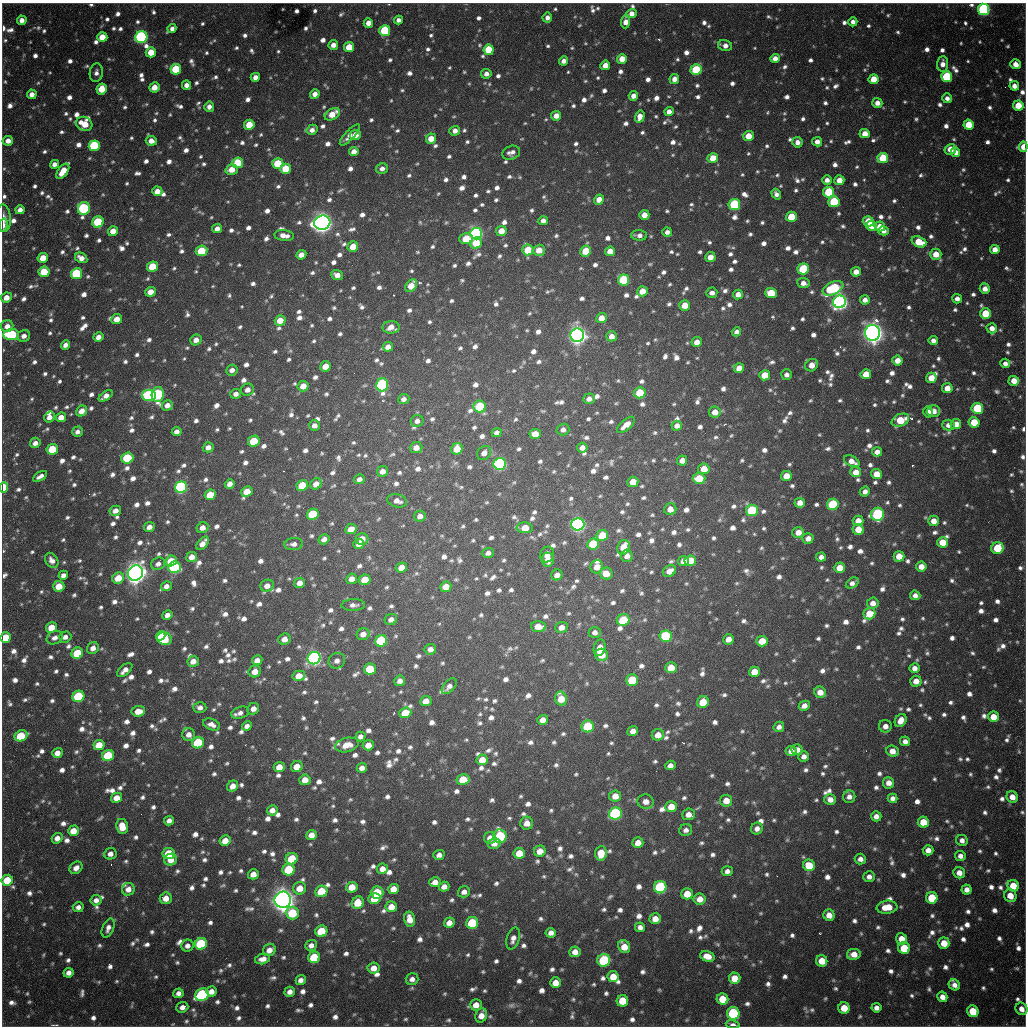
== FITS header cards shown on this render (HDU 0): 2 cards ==
NAXIS1  =                 1024 / length of data axis 1
NAXIS2  =                 1024 / length of data axis 2

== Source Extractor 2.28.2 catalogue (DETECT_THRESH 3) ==
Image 1024 x 1024 px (HDU 0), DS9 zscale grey, 1 PNG px = 1 image px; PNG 1028 x 1028 px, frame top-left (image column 1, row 1024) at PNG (2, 3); each listed source drawn as its Kron ellipse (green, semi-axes under 4 px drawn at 4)
Background 727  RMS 22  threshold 66.4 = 3 sigma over >= 5 px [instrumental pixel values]
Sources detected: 1835; of the 1835, the 500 brightest by FLUX_AUTO listed and drawn (1335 fainter detections omitted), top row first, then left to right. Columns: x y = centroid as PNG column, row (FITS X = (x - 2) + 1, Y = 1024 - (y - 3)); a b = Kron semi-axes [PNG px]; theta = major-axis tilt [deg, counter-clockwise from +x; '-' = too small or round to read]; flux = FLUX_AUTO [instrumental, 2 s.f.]
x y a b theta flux
984 9 5 5 - 3.2e+05
631 13 5 4 - 1.3e+04
547 18 5 5 - 8.9e+03
22 20 5 5 - 1.2e+04
398 20 4 4 - 8.0e+03
626 22 6 4 85 1.7e+04
853 22 4 4 - 8.9e+03
368 23 5 4 - 1.5e+04
172 29 4 4 - 8.2e+03
385 31 5 5 - 1.2e+05
102 37 5 5 - 3.3e+04
141 37 6 6 - 3.3e+05
333 45 5 4 - 1.2e+04
725 45 7 5 -13 1.1e+04
349 47 5 5 - 3.3e+04
489 50 5 5 - 6.0e+04
151 52 5 5 - 3.1e+04
775 58 5 4 - 1.2e+04
622 59 5 5 - 2.3e+04
564 61 4 4 - 1.1e+04
943 64 8 5 85 1.2e+04
1015 64 5 4 - 1.4e+04
605 65 5 4 - 1.9e+04
176 69 5 5 - 7.0e+04
696 70 5 5 - 1.0e+05
96 73 9 6 81 8.3e+03
486 74 5 5 - 8.8e+03
255 77 5 4 - 1.1e+04
947 77 5 5 - 1.3e+05
674 79 5 4 - 1.3e+04
873 79 5 5 - 3.1e+04
186 85 5 4 - 9.9e+03
1014 86 5 4 - 1.0e+04
154 87 5 5 - 1.9e+04
102 89 5 5 - 3.8e+04
32 94 5 4 - 1.2e+04
315 94 5 4 - 1.2e+04
633 96 5 4 - 1.2e+04
947 98 5 5 - 8.7e+03
877 103 5 5 - 1.2e+04
1018 106 5 5 - 3.9e+04
209 107 5 5 - 9.5e+03
669 111 5 4 - 1.1e+04
332 114 8 5 31 2.7e+04
556 116 5 5 - 1.5e+04
640 117 6 5 - 1.6e+04
84 124 8 7 - 3.3e+04
249 125 5 5 - 4.3e+04
969 125 5 5 - 4.0e+04
312 130 6 5 - 8.7e+03
455 131 5 5 - 1.0e+04
865 134 5 4 - 1.9e+04
350 135 13 4 46 1.1e+04
355 135 6 5 - 2.0e+04
748 136 5 5 - 2.6e+04
431 139 5 5 - 2.4e+04
8 141 5 5 - 1.4e+04
151 141 5 5 - 1.3e+04
797 142 5 5 - 1.0e+04
817 142 5 4 - 1.1e+04
94 146 5 5 - 1.3e+05
1023 147 5 4 - 2.5e+04
950 149 5 5 - 1.9e+04
354 151 5 4 - 1.3e+04
956 152 5 4 - 1.2e+04
511 153 9 7 18 9.3e+03
713 158 5 5 - 3.6e+04
883 158 5 5 - 6.4e+04
238 163 5 5 - 5.7e+04
278 163 5 5 - 6.3e+04
54 164 4 4 - 8.8e+03
232 169 6 5 - 2.3e+04
286 169 5 5 - 5.3e+04
382 169 6 5 - 8.5e+03
63 171 9 5 54 3.1e+04
827 180 5 4 - 9.6e+03
839 180 5 5 - 1.9e+04
157 191 5 5 - 1.7e+04
829 192 5 5 - 9.2e+04
776 194 5 4 - 8.0e+03
599 200 5 5 - 1.9e+04
834 202 5 5 - 1.0e+05
734 205 6 5 - 1.5e+05
84 208 6 6 - 2.1e+05
20 210 5 4 - 1.0e+04
644 215 5 5 - 1.6e+04
791 217 5 5 - 4.7e+04
3 218 14 7 -86 1.1e+04
543 221 5 4 - 1.0e+04
868 221 5 5 - 2.8e+04
98 222 6 5 - 9.0e+04
322 223 8 7 - 1.4e+06
3 225 6 4 75 9.6e+03
872 226 5 5 - 3.0e+04
880 227 5 5 - 2.2e+04
217 229 5 4 - 1.1e+04
113 231 5 5 - 2.0e+04
501 231 5 5 - 2.2e+04
883 231 5 4 - 8.5e+03
667 232 5 4 - 8.0e+03
476 233 6 6 - 3.9e+05
284 235 10 5 -7 1.4e+04
639 235 8 5 -3 8.2e+03
466 239 7 5 0 5.4e+04
919 242 7 5 -21 4.3e+04
476 243 6 5 - 5.3e+04
353 247 5 5 - 2.7e+04
528 250 5 5 - 4.6e+04
539 250 6 5 - 2.2e+04
995 250 5 4 - 1.7e+04
201 251 6 5 - 6.1e+04
586 251 5 5 - 4.6e+04
610 251 5 5 - 2.0e+04
936 254 6 5 - 2.4e+04
301 255 5 4 - 1.5e+04
710 257 5 5 - 1.6e+04
43 258 5 5 - 2.5e+04
81 258 6 5 - 1.2e+04
153 267 5 5 - 6.8e+04
803 269 5 5 - 9.9e+04
44 272 5 5 - 5.0e+04
856 272 5 4 - 1.5e+04
77 274 6 5 - 1.2e+05
337 275 6 5 - 1.1e+04
623 280 5 5 - 1.3e+05
803 283 6 5 - 1.1e+04
411 286 7 5 52 3.2e+04
833 288 11 6 25 1.5e+05
985 288 6 5 - 1.2e+04
642 291 5 5 - 2.5e+04
151 292 5 4 - 2.1e+04
712 293 5 5 - 9.5e+03
771 293 6 5 - 5.0e+04
738 294 5 5 - 1.5e+04
6 298 5 5 - 1.5e+04
957 299 5 4 - 9.0e+03
865 300 5 4 - 1.0e+04
840 302 6 6 - 8.1e+05
685 305 5 5 - 2.4e+04
985 313 5 5 - 4.8e+04
601 318 5 5 - 1.9e+04
117 319 5 5 - 1.9e+04
280 320 5 5 - 2.7e+04
7 326 6 6 - 1.2e+04
391 327 8 6 2 1.5e+04
992 328 5 5 - 1.3e+04
736 332 5 4 - 8.2e+03
873 333 8 7 - 1.5e+06
11 334 8 5 6 1.6e+05
577 335 7 7 - 1.1e+06
24 336 6 5 - 1.0e+04
611 336 5 5 - 1.3e+04
98 337 5 4 - 1.1e+04
196 340 6 5 - 1.2e+04
933 341 4 4 - 8.6e+03
697 342 5 5 - 1.4e+04
65 345 5 4 - 8.5e+03
388 347 5 4 - 1.4e+04
897 361 5 5 - 1.7e+04
1005 363 5 4 - 8.2e+03
812 365 6 6 - 1.8e+04
326 366 5 5 - 2.5e+04
739 368 5 5 - 1.9e+04
232 370 6 5 - 8.8e+03
866 374 5 5 - 3.0e+04
765 375 5 5 - 4.1e+04
786 375 5 5 - 8.8e+03
931 378 5 5 - 2.3e+04
1014 381 5 5 - 2.1e+04
382 385 6 6 - 3.0e+05
303 386 5 5 - 2.0e+04
947 388 5 5 - 1.9e+04
247 390 6 6 - 1.0e+04
640 393 6 5 - 5.6e+04
158 394 7 6 - 2.2e+05
236 394 5 5 - 8.6e+03
149 395 7 6 - 2.1e+05
106 396 8 4 36 1.3e+04
404 399 6 5 - 8.3e+03
589 399 6 5 - 9.6e+03
167 405 5 5 - 1.1e+04
480 407 6 6 - 1.2e+05
977 408 6 5 - 9.8e+04
81 411 6 5 - 1.5e+04
933 411 6 6 - 1.8e+04
715 412 6 5 - 1.8e+04
928 412 5 5 - 8.1e+03
49 417 6 5 - 1.1e+04
61 417 5 4 - 1.6e+04
900 420 9 6 25 5.1e+04
417 421 6 6 - 8.2e+03
974 422 5 5 - 4.5e+04
956 424 5 5 - 2.3e+04
314 425 5 5 - 9.4e+03
626 425 11 5 40 1.8e+04
948 425 6 5 - 1.1e+04
677 426 5 5 - 1.1e+04
563 430 6 6 - 8.4e+03
77 432 5 5 - 8.3e+03
177 432 5 4 - 9.0e+03
497 433 5 4 - 8.5e+03
535 434 6 5 - 2.5e+04
254 441 6 5 - 6.9e+04
35 443 5 5 - 9.8e+03
208 447 5 5 - 1.1e+04
416 448 6 5 - 1.4e+04
582 448 5 4 - 1.1e+04
52 449 6 5 - 6.1e+04
457 449 6 5 - 3.5e+04
877 452 5 4 - 1.2e+04
484 453 7 6 - 1.2e+04
127 458 6 5 - 9.2e+04
682 461 5 5 - 1.6e+04
852 461 8 5 -28 1.5e+04
500 464 6 6 - 3.4e+05
704 469 6 5 - 2.3e+04
382 471 5 5 - 1.1e+04
856 472 5 5 - 2.0e+04
877 474 5 5 - 2.4e+04
40 476 8 4 31 8.1e+03
786 476 5 5 - 2.2e+04
699 478 6 5 - 5.0e+04
359 479 5 4 - 8.9e+03
633 482 5 5 - 2.3e+04
230 484 5 4 - 1.1e+04
316 484 6 5 - 1.5e+04
302 485 6 5 - 5.6e+04
4 487 5 4 - 5.4e+04
181 487 6 5 - 3.4e+05
247 491 6 5 - 2.9e+04
865 492 5 4 - 8.8e+03
210 495 6 5 - 5.0e+04
397 501 10 6 -15 1.2e+04
800 503 5 5 - 1.3e+04
833 504 6 5 - 1.1e+05
670 509 6 6 - 1.6e+04
752 510 6 6 - 1.3e+05
115 511 6 5 - 1.2e+04
313 514 6 5 - 9.9e+04
877 514 6 6 - 2.5e+05
420 516 6 5 - 9.7e+03
858 521 5 5 - 2.0e+04
933 521 5 5 - 1.6e+04
578 524 6 6 - 5.7e+05
149 527 5 5 - 1.0e+04
202 528 6 5 - 1.1e+04
525 528 8 5 -4 3.1e+04
351 529 6 5 - 1.8e+04
858 529 6 5 - 2.6e+04
798 532 6 5 - 1.8e+04
602 535 6 5 - 5.3e+04
808 538 5 5 - 1.3e+04
324 539 5 5 - 1.0e+04
362 539 6 6 - 1.8e+04
942 542 5 5 - 3.0e+04
203 543 8 4 49 1.6e+04
294 544 9 6 5 8.4e+03
359 544 5 5 - 9.2e+03
593 544 6 5 - 6.9e+04
623 547 7 6 - 2.6e+04
997 548 6 5 - 6.6e+04
488 553 6 5 - 8.0e+03
547 555 8 7 - 1.2e+04
627 556 6 6 - 1.1e+04
899 556 5 5 - 2.6e+04
192 557 5 5 - 1.6e+04
821 557 5 4 - 8.8e+03
52 560 8 6 -56 1.0e+04
548 560 7 6 - 1.9e+04
171 561 6 5 - 4.0e+04
683 561 5 5 - 1.4e+04
690 561 6 5 - 4.4e+04
158 564 7 6 - 8.6e+03
921 566 5 5 - 1.6e+04
174 567 6 5 - 2.4e+05
401 567 6 5 - 2.0e+04
597 567 6 6 - 1.9e+04
840 568 5 5 - 2.3e+04
669 571 7 5 33 1.3e+04
135 573 8 7 - 1.5e+06
606 573 6 6 - 2.2e+04
63 575 5 4 - 8.7e+03
557 575 6 5 - 1.2e+04
118 578 6 5 - 3.0e+04
352 579 5 5 - 1.4e+04
365 580 6 5 - 3.8e+04
300 583 5 5 - 1.3e+04
852 583 7 4 32 8.5e+03
59 586 5 5 - 2.7e+04
166 586 6 5 - 8.5e+03
267 586 7 6 - 1.3e+04
446 587 5 5 - 2.1e+04
915 595 5 4 - 8.8e+03
873 603 6 5 - 1.3e+04
353 605 11 6 1 8.4e+03
869 614 6 5 - 3.8e+04
167 615 5 4 - 1.0e+04
391 619 6 5 - 9.4e+03
623 620 6 5 - 6.0e+04
538 626 7 5 -2 2.1e+04
51 627 5 5 - 2.9e+04
561 627 6 5 - 1.4e+04
595 632 6 5 - 8.2e+03
363 634 6 5 - 1.3e+04
161 636 5 3 - 3.4e+04
666 636 6 6 - 1.4e+05
6 637 5 5 - 4.4e+04
65 637 6 5 - 8.7e+03
55 638 8 6 24 8.9e+03
164 639 7 6 - 1.1e+05
284 639 6 5 - 1.4e+04
728 639 5 5 - 1.5e+04
381 641 6 5 - 1.4e+05
762 641 6 5 - 3.2e+04
93 648 6 5 - 1.3e+04
600 648 8 5 74 1.5e+04
430 649 6 5 - 1.1e+04
77 653 6 5 - 6.6e+04
602 655 6 6 - 2.8e+04
314 658 7 6 - 6.1e+05
257 660 5 4 - 1.2e+04
193 661 6 5 - 1.5e+04
337 661 8 7 - 9.5e+03
671 668 6 5 - 3.0e+04
914 668 5 5 - 1.1e+04
370 669 6 5 - 6.5e+04
125 670 9 5 42 1.2e+04
255 671 6 5 - 1.8e+04
754 672 5 5 - 3.2e+04
299 676 6 5 - 2.0e+04
632 680 6 5 - 7.4e+04
400 681 5 5 - 9.3e+03
916 681 5 5 - 1.5e+04
449 686 9 5 48 9.6e+03
820 692 6 5 - 1.8e+04
78 696 6 5 - 1.2e+05
561 699 7 6 - 3.2e+04
426 701 6 5 - 1.8e+04
703 702 6 5 - 4.1e+04
804 706 6 5 - 1.1e+04
200 707 6 5 - 8.4e+03
253 709 6 5 - 1.2e+04
138 711 7 5 6 2.1e+04
240 713 9 6 19 8.3e+03
405 713 6 5 - 4.2e+04
993 717 5 5 - 2.8e+04
543 720 5 5 - 1.5e+04
901 721 7 5 58 1.7e+04
212 724 9 5 -19 1.0e+04
247 726 5 4 - 8.5e+03
588 726 6 6 - 9.9e+04
885 726 6 6 - 1.1e+04
779 727 5 5 - 8.8e+03
633 731 5 5 - 1.3e+04
189 735 6 6 - 1.1e+04
658 735 6 5 - 1.9e+04
21 736 7 5 26 7.0e+04
361 736 5 5 - 8.3e+03
905 741 5 4 - 9.4e+03
198 743 6 5 - 1.1e+05
99 745 5 5 - 3.1e+04
347 745 12 7 12 2.2e+04
368 745 5 5 - 1.7e+04
797 750 5 5 - 1.3e+04
791 751 5 5 - 1.2e+04
892 751 6 5 - 1.7e+04
57 753 5 5 - 1.4e+04
108 756 6 5 - 9.6e+04
804 756 5 5 - 9.6e+03
482 760 6 5 - 2.4e+04
670 765 5 4 - 1.0e+04
279 767 5 5 - 2.0e+04
297 767 6 5 - 2.1e+04
362 768 5 5 - 1.1e+04
463 779 6 5 - 4.1e+04
305 780 5 5 - 1.7e+04
889 783 5 5 - 1.3e+04
233 786 6 5 - 1.5e+04
615 796 6 5 - 2.0e+04
849 797 6 6 - 9.3e+03
1012 797 6 5 - 1.7e+04
117 798 5 5 - 2.1e+04
892 798 5 5 - 8.3e+03
830 799 6 5 - 1.3e+04
726 801 6 6 - 2.1e+04
646 802 8 7 - 1.4e+04
671 807 6 5 - 2.8e+04
272 810 5 5 - 1.3e+04
615 814 6 6 - 2.9e+05
688 814 6 6 - 1.4e+04
876 816 5 5 - 1.0e+04
169 821 5 4 - 9.3e+03
923 822 5 5 - 4.1e+04
527 823 6 6 - 1.6e+04
122 826 7 6 - 2.7e+04
757 829 6 5 - 1.1e+04
686 830 6 6 - 8.4e+03
73 831 5 5 - 2.5e+04
311 835 5 5 - 1.6e+04
500 836 7 6 - 1.7e+05
57 838 5 5 - 1.3e+04
490 838 6 6 - 1.3e+04
962 840 6 5 - 9.5e+03
225 841 5 5 - 2.2e+04
638 843 5 5 - 2.0e+04
494 844 6 5 - 1.1e+04
928 850 5 5 - 1.3e+04
540 851 6 5 - 2.2e+04
169 853 6 5 - 5.5e+04
519 853 6 5 - 3.0e+04
601 853 7 5 84 3.0e+04
110 854 6 5 - 1.1e+04
439 855 5 5 - 9.3e+03
960 856 5 5 - 9.2e+03
292 859 6 5 - 5.7e+04
860 859 5 5 - 9.3e+03
171 860 6 5 - 1.8e+04
809 865 6 5 - 4.1e+04
76 868 7 5 43 1.1e+04
382 869 5 5 - 1.4e+04
289 870 6 6 - 8.2e+04
727 871 5 5 - 8.3e+03
959 873 6 5 - 1.5e+04
253 874 5 5 - 1.7e+04
869 877 5 5 - 1.0e+04
7 880 6 5 - 4.6e+04
435 882 5 5 - 1.2e+04
1013 886 6 5 - 3.7e+04
352 887 6 5 - 2.8e+04
444 887 5 5 - 1.3e+04
660 887 6 6 - 2.0e+05
300 888 6 6 - 2.3e+04
128 889 6 6 - 1.5e+04
394 889 5 5 - 2.3e+04
967 890 5 5 - 1.1e+04
321 891 6 5 - 6.8e+04
377 892 6 6 - 6.8e+04
464 892 6 5 - 1.0e+04
687 894 6 5 - 3.3e+04
1010 896 6 6 - 2.3e+04
166 898 6 6 - 1.8e+04
932 898 6 6 - 5.9e+04
374 899 6 5 - 3.3e+04
700 899 6 5 - 1.9e+04
96 900 5 5 - 9.1e+03
283 900 8 8 - 1.9e+06
358 903 6 5 - 3.9e+04
78 907 5 5 - 8.5e+03
391 907 6 5 - 2.2e+04
887 907 10 6 5 3.4e+04
292 913 6 6 - 7.0e+04
829 915 6 5 - 1.8e+04
410 919 7 5 -79 1.8e+04
655 919 5 5 - 1.9e+04
449 923 5 5 - 1.5e+04
472 923 6 6 - 1.1e+05
640 927 5 4 - 9.3e+03
108 928 10 5 68 9.5e+03
321 931 6 5 - 6.2e+04
551 933 5 5 - 1.0e+04
513 939 11 6 73 1.1e+04
901 939 5 5 - 2.1e+04
944 943 5 5 - 3.0e+04
201 944 6 6 - 1.6e+05
311 945 6 5 - 9.0e+03
187 946 6 6 - 9.8e+03
624 947 7 5 -57 2.8e+04
904 948 6 5 - 6.1e+04
269 950 6 5 - 1.5e+04
575 952 5 5 - 1.4e+04
854 954 7 5 12 2.0e+04
707 956 7 5 -18 2.0e+04
314 957 6 5 - 7.8e+04
263 959 8 5 13 1.2e+04
604 960 6 6 - 1.5e+05
822 961 5 5 - 3.0e+04
374 968 6 5 - 1.7e+04
68 973 5 5 - 1.1e+04
613 977 5 5 - 2.7e+04
735 978 6 5 - 2.9e+04
412 979 6 6 - 9.2e+03
301 980 5 5 - 9.4e+03
556 983 5 5 - 2.6e+04
954 985 6 5 - 9.0e+03
211 991 5 5 - 1.4e+04
290 992 5 5 - 1.0e+04
178 993 5 5 - 8.2e+03
202 995 7 6 - 2.5e+05
942 997 5 5 - 1.3e+04
723 999 6 5 - 4.6e+04
622 1001 6 5 - 4.6e+04
476 1005 6 5 - 1.8e+04
182 1007 6 5 - 9.9e+03
844 1008 5 5 - 3.3e+04
876 1008 5 5 - 8.9e+03
1021 1009 6 5 - 1.4e+04
973 1011 6 5 - 5.0e+04
733 1013 6 6 - 1.8e+05
481 1015 7 5 70 1.7e+04
733 1025 7 4 -10 9.7e+03
At the frame edge (FLAGS 8, measured only in part): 8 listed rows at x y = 984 9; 1023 147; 3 225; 11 334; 4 487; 6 637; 1021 1009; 733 1025
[1335 fainter detections neither listed nor drawn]

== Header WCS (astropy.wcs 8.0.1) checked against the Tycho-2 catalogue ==
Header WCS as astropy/WCSLIB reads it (CRVAL/CRPIX/CD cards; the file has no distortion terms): RA---TAN/DEC--TAN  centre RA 19:04:12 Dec -20:34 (286.05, -20.56 deg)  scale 1.18 arcsec/px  FOV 20.1' x 20.1'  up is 0 deg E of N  parity flipped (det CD > 0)
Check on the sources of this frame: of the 60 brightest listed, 17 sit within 1.8 arcsec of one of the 22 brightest Tycho-2 stars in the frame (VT <= 11.99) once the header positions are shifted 0.20 arcsec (0.03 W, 0.20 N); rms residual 0.60 arcsec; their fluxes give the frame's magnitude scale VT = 25.16 - 2.5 log10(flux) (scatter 0.23 mag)
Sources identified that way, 17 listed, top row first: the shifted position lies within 1.8 arcsec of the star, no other Tycho-2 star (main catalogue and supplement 1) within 3.6 arcsec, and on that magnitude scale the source's flux lands within +1.5 / -3 mag of the star's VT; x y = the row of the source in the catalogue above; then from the Tycho-2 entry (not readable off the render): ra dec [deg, ICRS J2000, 3 dp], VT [Tycho-2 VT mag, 2 dp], TYC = Tycho-2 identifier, HIP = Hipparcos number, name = IAU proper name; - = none
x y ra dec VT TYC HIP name
984 9 286.217 -20.394 11.45 6291-2348-1 - -
141 37 285.922 -20.401 11.84 6290-1553-1 - -
94 146 285.906 -20.437 11.70 6290-1190-1 - -
84 208 285.902 -20.457 11.63 6290-1914-1 - -
476 233 286.039 -20.466 11.64 6291-2563-1 - -
840 302 286.166 -20.490 11.06 6291-1861-1 - -
873 333 286.177 -20.500 9.72 6291-280-1 - -
577 335 286.074 -20.500 10.56 6291-2482-1 - -
382 385 286.006 -20.516 11.38 6291-2555-1 - -
181 487 285.935 -20.549 11.40 6290-1670-1 - -
578 524 286.074 -20.562 10.72 6291-940-1 - -
135 573 285.919 -20.577 9.38 6290-1734-1 - -
314 658 285.981 -20.605 11.19 6290-1602-1 - -
615 814 286.086 -20.657 11.94 6295-2470-1 - -
660 887 286.102 -20.681 11.90 6295-452-1 - -
283 900 285.970 -20.684 9.47 6294-85-1 - -
604 960 286.082 -20.705 11.99 6295-205-1 - -